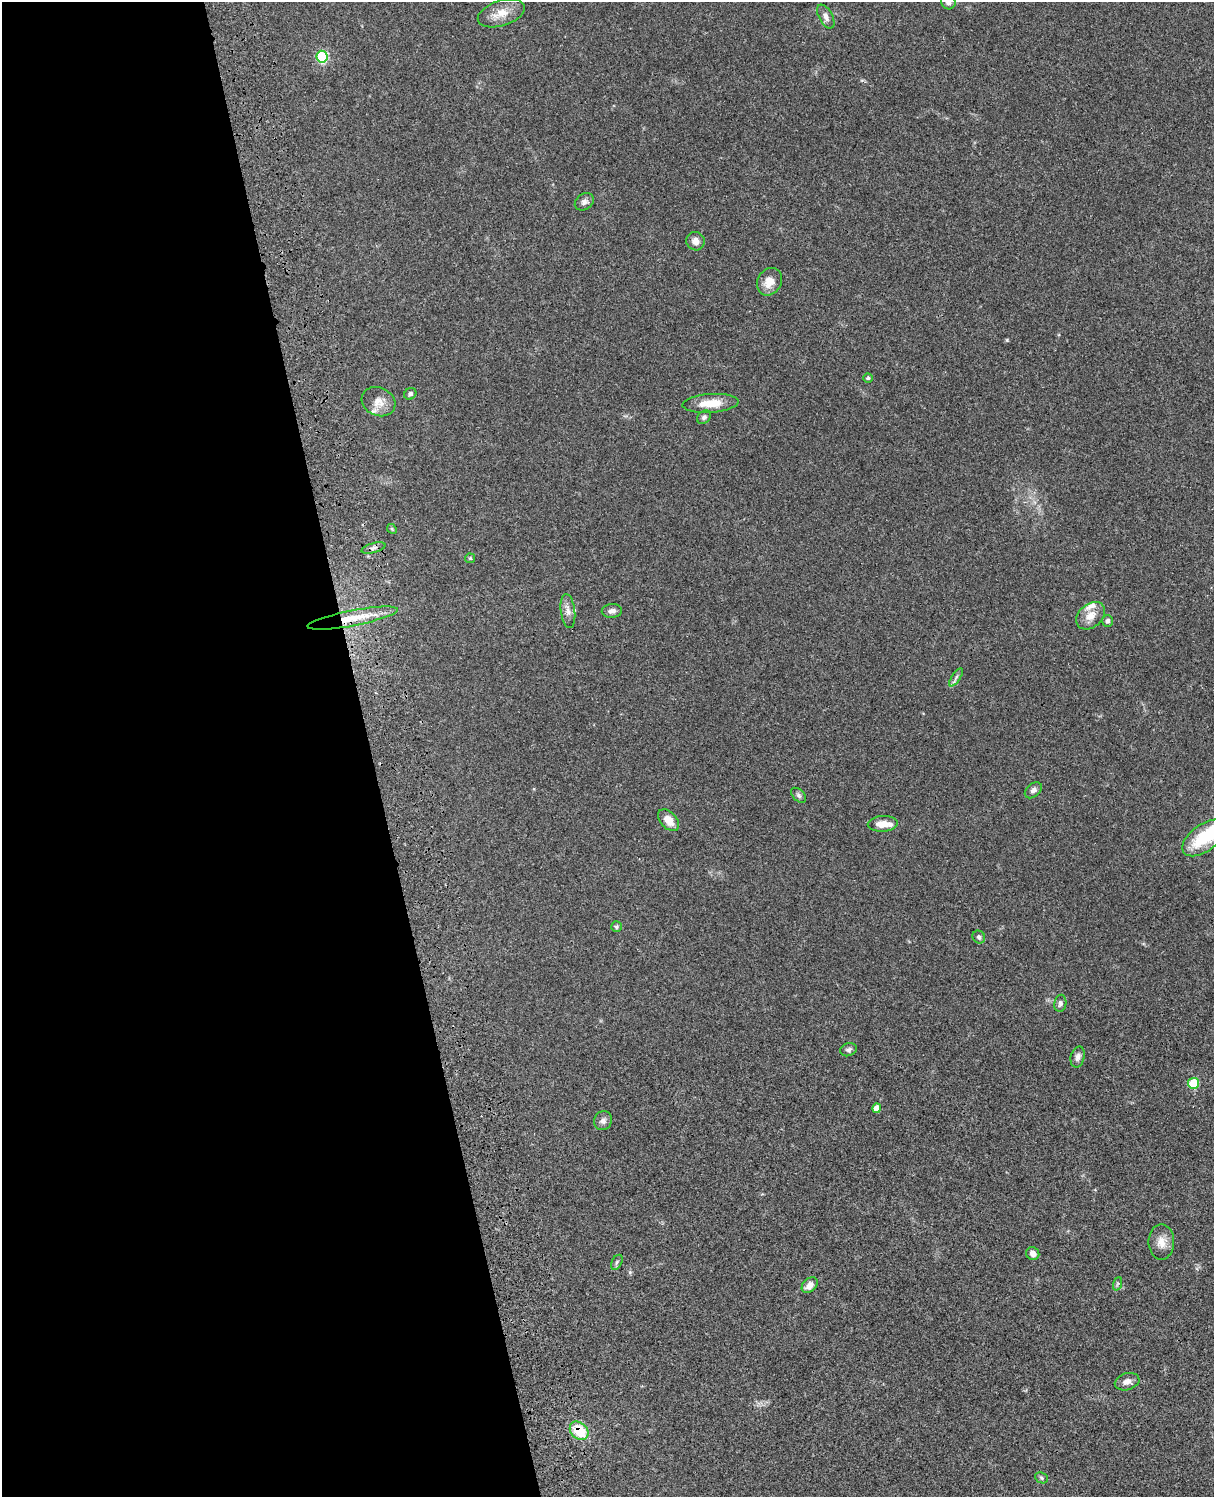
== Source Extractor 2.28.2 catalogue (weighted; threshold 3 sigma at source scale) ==
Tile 5 of 4 x 3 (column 1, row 2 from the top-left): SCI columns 121-1332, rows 1773-3267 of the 5087 x 4927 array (HDU 1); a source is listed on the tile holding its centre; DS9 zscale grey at full resolution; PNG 1216 x 1499 px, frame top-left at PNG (2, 2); each listed source drawn as its Kron ellipse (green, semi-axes under 4 px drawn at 4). Shown black and unused: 31% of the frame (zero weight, under 3 of 4 exposures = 6% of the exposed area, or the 3 px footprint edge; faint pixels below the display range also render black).
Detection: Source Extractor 2.28.2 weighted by HDU 2 'WHT'; one run over the whole footprint, this tile lists its part. Background 0.0812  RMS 0.006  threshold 0.027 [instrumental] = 3 sigma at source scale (4.5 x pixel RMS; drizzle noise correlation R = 1.50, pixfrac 1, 0.05/0.05 arcsec/px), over >= 5 px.
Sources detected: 45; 3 inside a brighter listed object's ellipse — not listed separately; the other 42 listed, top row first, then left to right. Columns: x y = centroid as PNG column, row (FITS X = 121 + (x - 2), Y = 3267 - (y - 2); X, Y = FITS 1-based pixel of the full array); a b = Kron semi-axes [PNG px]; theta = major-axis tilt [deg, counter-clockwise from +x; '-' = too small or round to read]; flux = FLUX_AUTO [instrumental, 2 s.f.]
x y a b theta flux
948 2 8 7 - 2.5
501 13 24 12 18 9.1
826 17 13 6 -62 2.8
322 57 6 5 - 45
584 202 10 8 37 2.3
695 241 9 9 - 4
769 282 14 12 58 7
868 378 4 4 - 1.1
410 394 6 5 - 1.5
378 402 17 14 -25 6.9
710 403 28 9 4 11
704 417 7 6 - 1.5
392 529 5 4 - 0.66
373 548 12 5 16 2
470 558 5 5 - 0.71
568 611 17 7 -82 3.7
612 611 10 7 4 2.7
1091 616 16 11 41 6.7
353 618 46 7 11 16
1107 621 6 5 - 2
956 677 10 4 57 1.6
1033 790 10 6 41 2
799 795 9 5 -45 1.5
669 820 13 8 -47 6.2
883 824 15 8 3 6.4
1204 838 25 13 36 16
616 927 5 5 - 0.97
979 937 7 6 - 1.4
1060 1003 8 6 81 1.8
849 1050 8 6 19 1.5
1078 1057 11 7 76 2.3
1193 1083 5 5 - 24
877 1108 5 4 - 4.9
603 1121 10 9 - 2.6
1161 1242 17 12 -90 6.4
1033 1253 7 6 - 3
617 1262 8 5 61 1.2
1117 1284 7 4 71 1
810 1285 9 6 42 4.6
1127 1382 12 8 16 3.3
579 1431 10 8 -43 18
1041 1478 7 5 -23 1
Overlapping masked pixels (flux is a lower limit): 2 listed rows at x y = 353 618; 579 1431
Isophote crosses this tile's border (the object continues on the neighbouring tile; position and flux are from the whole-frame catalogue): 1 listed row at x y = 948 2